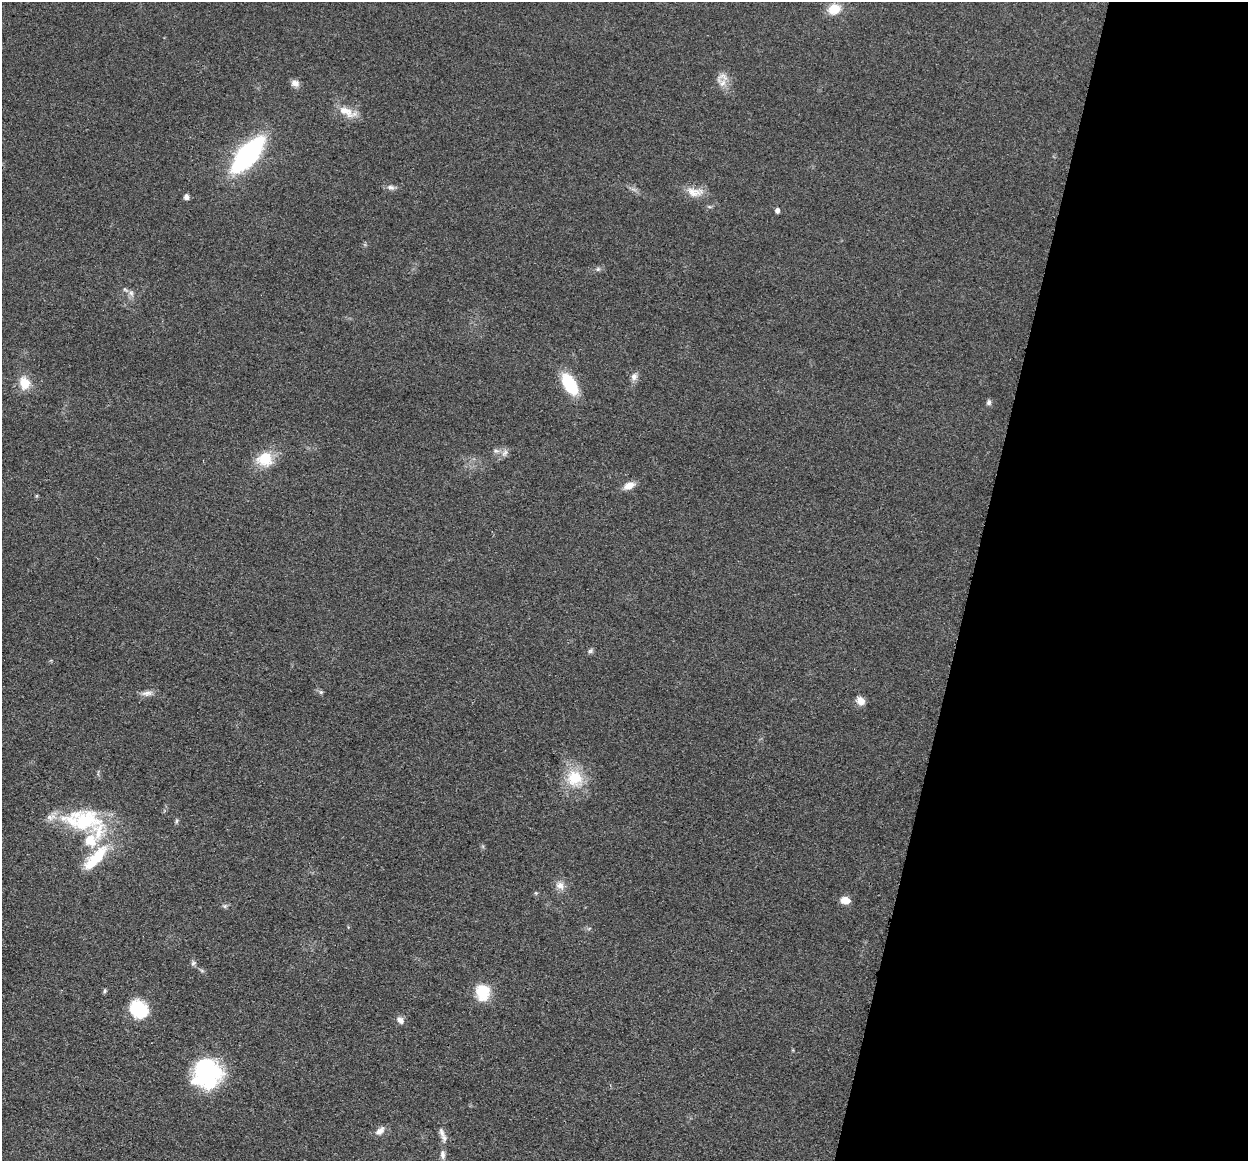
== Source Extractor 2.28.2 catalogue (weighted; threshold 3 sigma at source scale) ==
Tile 8 of 4 x 4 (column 4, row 2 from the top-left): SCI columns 3743-4988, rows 2447-3605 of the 4993 x 5012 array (HDU 1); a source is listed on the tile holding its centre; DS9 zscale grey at full resolution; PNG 1250 x 1163 px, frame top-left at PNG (2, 2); no overlay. Shown black and unused: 22% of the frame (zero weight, under 3 of 4 exposures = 1% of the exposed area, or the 3 px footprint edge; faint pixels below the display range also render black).
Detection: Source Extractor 2.28.2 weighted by HDU 2 'WHT'; one run over the whole footprint, this tile lists its part. Background 0.103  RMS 0.0077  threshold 0.0345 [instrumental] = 3 sigma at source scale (4.5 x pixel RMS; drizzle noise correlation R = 1.50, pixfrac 1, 0.05/0.05 arcsec/px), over >= 5 px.
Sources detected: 45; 1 too faint to see at this stretch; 1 inside a brighter object's white glare — not listed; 3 inside a brighter listed object's ellipse — not listed separately; the other 40 listed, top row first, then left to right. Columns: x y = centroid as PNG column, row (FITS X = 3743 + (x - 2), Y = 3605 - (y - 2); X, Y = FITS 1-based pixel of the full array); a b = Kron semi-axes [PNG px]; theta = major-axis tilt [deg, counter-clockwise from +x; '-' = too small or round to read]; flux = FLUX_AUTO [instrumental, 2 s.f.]
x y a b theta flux
834 9 13 10 22 16
722 77 19 13 33 7.7
295 83 10 8 -12 4.2
347 112 27 11 -23 12
248 154 23 10 48 250
391 187 10 7 -13 3.1
695 192 25 12 -3 10
186 197 6 5 - 3
777 210 5 4 - 2.8
598 269 7 5 46 1.6
131 293 10 6 -79 3
634 377 10 8 59 3.8
24 383 14 12 -76 14
569 384 22 11 -60 38
989 402 7 6 - 2.2
496 451 8 5 -8 2.3
505 453 11 6 38 3.4
265 459 19 16 8 21
629 486 15 8 25 6.8
590 651 8 6 33 1.8
321 692 6 6 - 1.4
147 693 17 7 6 4.4
860 701 10 8 -47 6.6
575 778 25 23 -54 27
83 820 53 27 -4 62
176 821 7 4 71 1.2
95 858 40 13 47 34
560 885 13 11 -39 5.7
845 900 10 8 -6 7.4
225 906 7 5 21 1.7
193 963 7 6 - 1.9
202 971 6 4 -20 1.2
105 991 6 5 - 1.3
483 992 20 17 -83 20
138 1009 17 14 -43 39
400 1020 10 7 -45 4.2
205 1075 36 27 21 78
380 1131 13 8 40 5
442 1132 16 7 -66 4.6
442 1155 12 6 -85 3.3